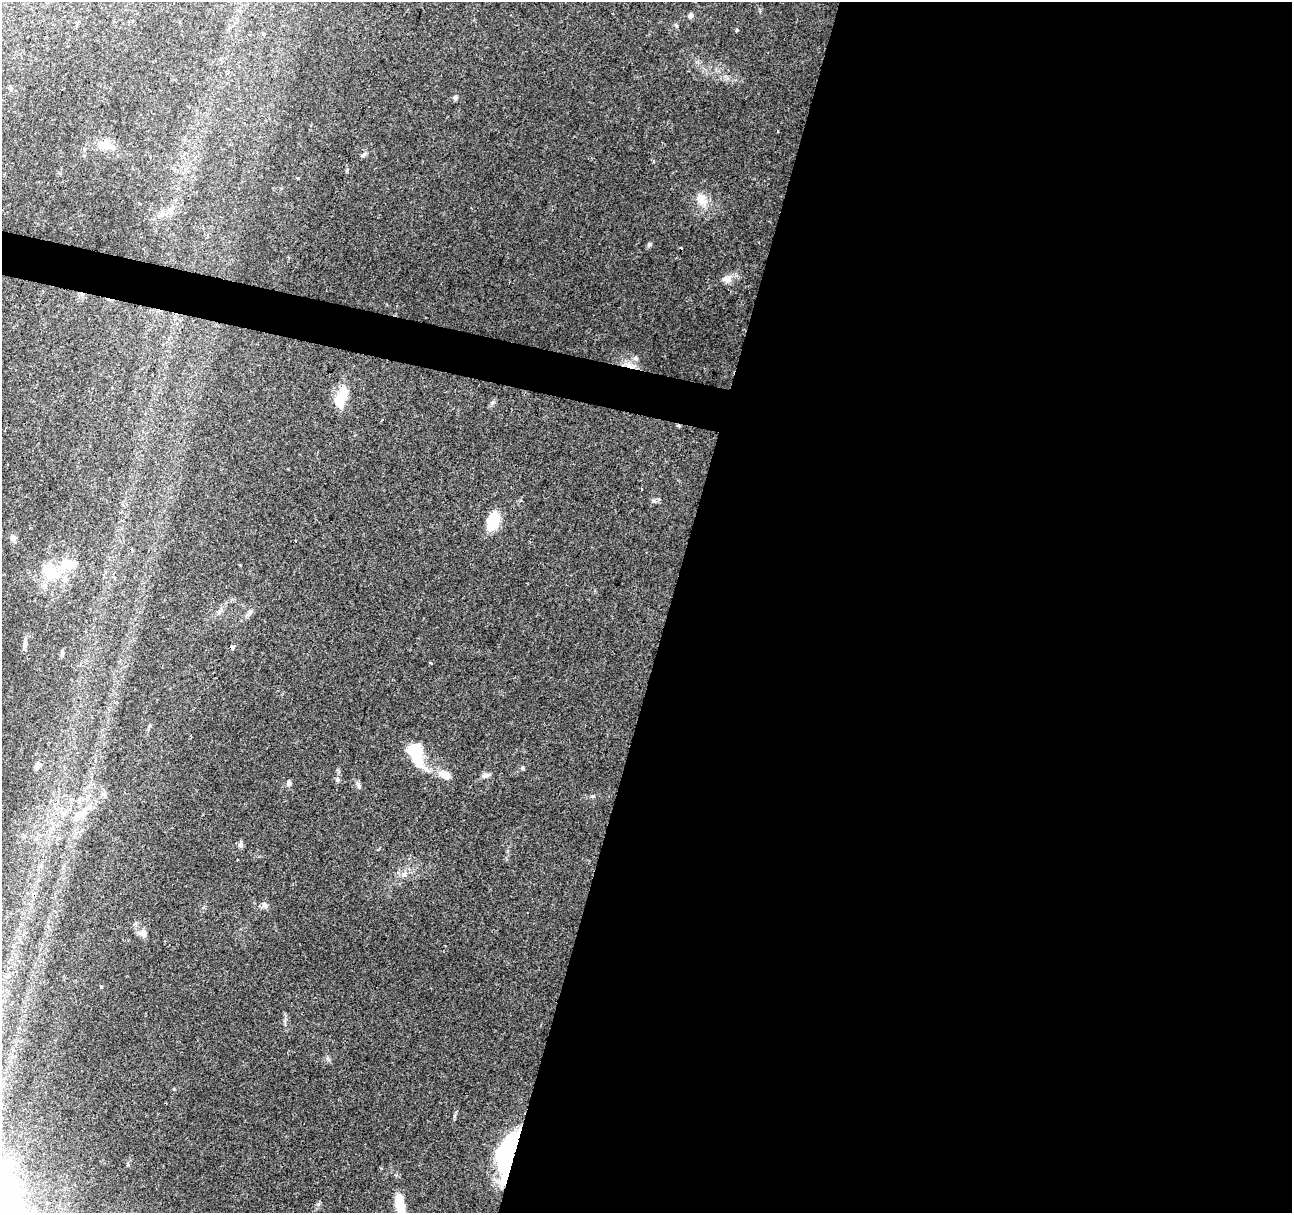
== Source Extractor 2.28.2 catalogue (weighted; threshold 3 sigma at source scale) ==
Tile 12 of 4 x 4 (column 4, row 3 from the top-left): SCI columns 3870-5159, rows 1426-2636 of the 5161 x 5336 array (HDU 1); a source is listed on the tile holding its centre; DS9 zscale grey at full resolution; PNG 1294 x 1215 px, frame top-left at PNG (2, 2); no overlay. Shown black and unused: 50% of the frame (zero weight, under 2 of 3 exposures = <1% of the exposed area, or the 3 px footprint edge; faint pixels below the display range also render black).
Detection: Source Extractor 2.28.2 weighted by HDU 2 'WHT'; one run over the whole footprint, this tile lists its part. Background 0.0679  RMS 0.007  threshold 0.0317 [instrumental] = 3 sigma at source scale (4.5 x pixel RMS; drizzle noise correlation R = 1.50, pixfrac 1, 0.0396/0.0396 arcsec/px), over >= 5 px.
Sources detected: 54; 3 inside a brighter object's white glare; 4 cosmic-ray / hot-pixel residue — not listed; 3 inside a brighter listed object's ellipse — not listed separately; the other 44 listed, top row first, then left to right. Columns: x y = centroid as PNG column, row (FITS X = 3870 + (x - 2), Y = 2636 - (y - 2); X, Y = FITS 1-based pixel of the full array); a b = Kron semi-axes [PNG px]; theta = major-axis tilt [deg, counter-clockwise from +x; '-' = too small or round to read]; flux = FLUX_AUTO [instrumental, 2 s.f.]
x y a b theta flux
691 15 7 6 - 1.7
737 30 4 4 - 0.69
455 98 7 5 74 1.4
778 131 3 2 - 0.73
107 145 25 11 -21 9.6
363 155 8 5 47 1.5
297 178 3 3 - 1.8
701 200 18 12 -40 9.2
171 209 11 5 45 3
649 244 6 4 1 1.1
727 279 14 9 -10 4.7
635 358 6 6 - 1.5
341 398 25 11 70 18
493 402 9 4 45 1.6
382 420 3 2 - 0.47
642 489 3 2 - 1.4
493 521 20 13 73 19
13 538 11 7 -66 2.8
50 572 24 19 -36 21
219 612 7 4 19 1.5
249 613 11 6 53 2.7
233 647 4 3 - 7
62 654 9 4 81 1.4
431 663 3 3 - 1.2
417 757 32 16 -81 22
38 766 11 7 48 3.1
522 768 5 4 - 0.96
445 775 15 8 -20 8.2
486 775 10 7 21 2.6
337 779 7 4 -89 1.3
289 783 7 6 - 1.8
358 785 11 4 -70 1.6
104 794 8 6 12 2.1
592 796 5 5 - 0.96
78 800 6 6 - 2
86 809 21 7 52 8.8
240 845 7 6 - 1.7
265 905 8 6 -37 2.2
144 933 11 7 90 3.3
8 977 8 6 20 2.4
101 987 4 3 - 0.62
509 1153 49 21 73 81
10 1164 18 16 -21 17
400 1205 27 10 -77 16
Overlapping masked pixels (flux is a lower limit): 2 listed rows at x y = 233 647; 509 1153
Isophote crosses this tile's border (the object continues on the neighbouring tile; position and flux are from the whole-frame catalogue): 1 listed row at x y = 400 1205
Unlisted compact peaks at least as high as the median listed source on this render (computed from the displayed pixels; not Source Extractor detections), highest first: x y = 454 1116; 653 500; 677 26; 347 171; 284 1020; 327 1058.